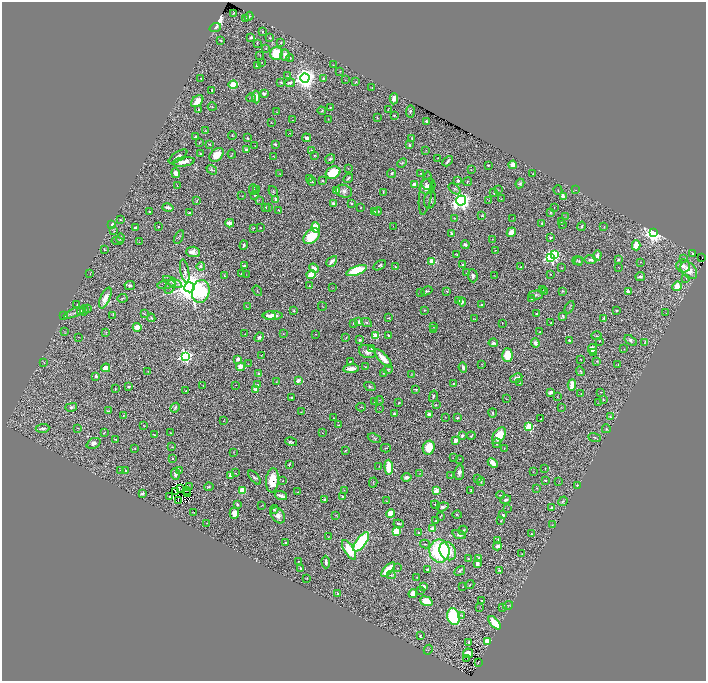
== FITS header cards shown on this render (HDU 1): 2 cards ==
NAXIS1  =                 1408
NAXIS2  =                 1357

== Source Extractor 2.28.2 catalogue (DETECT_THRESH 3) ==
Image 1408 x 1357 px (HDU 1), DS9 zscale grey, zoomed out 1/2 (1 PNG px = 2 x 2 image px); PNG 708 x 683 px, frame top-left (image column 1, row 1357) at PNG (2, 2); each listed source drawn as its Kron ellipse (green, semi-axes under 4 px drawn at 4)
Background 0.932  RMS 0.024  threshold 0.0717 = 3 sigma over >= 5 px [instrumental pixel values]
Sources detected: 549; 49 cannot appear on this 1/2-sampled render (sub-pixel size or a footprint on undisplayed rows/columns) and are neither listed nor drawn; the other 500 listed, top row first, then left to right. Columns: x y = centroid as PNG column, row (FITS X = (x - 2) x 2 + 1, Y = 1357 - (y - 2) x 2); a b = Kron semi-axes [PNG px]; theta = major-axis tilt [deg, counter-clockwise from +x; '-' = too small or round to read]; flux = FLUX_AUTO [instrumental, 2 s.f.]
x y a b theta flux
234 13 2 2 - 3.6
249 16 4 3 - 6.5
246 19 4 3 - 4.1
215 28 6 4 19 8
262 32 2 2 - 12
251 37 3 2 - 11
270 38 3 2 - 3.3
221 40 2 2 - 5.7
281 42 4 3 - 3.7
257 43 3 2 - 1.9
266 48 3 3 - 3.3
276 53 6 6 - 150
260 55 3 2 - 2.4
285 55 5 4 - 28
290 58 4 3 - 3.3
262 62 2 2 - 1.9
333 65 3 2 - 1.8
257 66 4 3 - 8
340 71 3 2 - 2.9
288 76 2 2 - 1.5
305 78 4 4 - 3900
201 79 2 2 - 2.9
323 79 4 2 - 4.6
345 80 3 2 - 1.5
281 82 4 2 - 4.4
356 82 2 1 - 3.1
290 83 5 3 - 16
233 85 4 3 - 130
372 88 2 2 - 3.1
212 90 3 2 - 5.5
264 93 4 3 - 14
256 97 6 4 -84 34
251 98 5 3 - 5.9
394 99 5 3 - 18
197 101 7 5 46 53
212 107 4 2 - 2.5
330 107 2 2 - 2.7
199 109 4 3 - 6.6
388 109 3 1 - 2.4
322 111 4 2 - 4.9
410 111 6 4 88 7.5
277 112 3 2 - 3.8
394 115 4 3 - 4.2
377 118 3 2 - 2.9
328 119 2 1 - 1.7
292 120 2 1 - 1.3
426 121 2 2 - 12
271 123 2 1 - 1.7
206 131 4 3 - 3
290 133 2 1 - 1.5
232 136 4 2 - 3.2
195 137 3 2 - 4.5
247 138 3 2 - 4.7
307 138 4 3 - 18
412 138 3 2 - 3
199 142 3 2 - 2.2
210 144 2 2 - 3
275 144 3 2 - 5.9
409 145 2 2 - 12
255 146 2 1 - 1.3
246 150 2 2 - 39
311 151 2 2 - 8.7
426 151 3 2 - 2
200 154 2 2 - 5.5
232 154 4 2 - 2.8
217 155 8 5 43 83
315 155 3 2 - 3.6
178 156 11 4 34 18
274 156 3 2 - 2.1
438 158 2 1 - 1.4
330 159 5 3 - 7.2
448 161 6 2 47 8.9
183 162 11 4 8 44
402 163 5 3 - 4.5
488 165 2 2 - 4.3
513 165 4 4 - 48
348 168 2 2 - 1.7
212 170 5 4 - 7.1
471 170 3 2 - 1.6
176 173 5 3 - 20
333 173 7 5 25 160
392 173 4 3 - 6.3
421 173 2 2 - 3.1
280 174 3 2 - 1.9
533 174 2 1 - 1.7
309 178 4 2 - 3
348 178 5 2 - 7.6
323 181 3 2 - 4.5
458 181 4 4 - 14
312 182 4 3 - 4.4
467 182 4 2 - 2.8
520 183 5 4 - 8.7
414 184 3 2 - 21
426 184 6 5 - 10
177 186 2 1 - 1.3
427 186 8 7 - 21
253 189 5 3 - 6.5
454 189 7 4 -40 8.9
257 190 3 2 - 4.9
336 190 4 3 - 31
498 190 3 2 - 1.8
558 190 5 2 - 2.9
575 190 4 1 - 1.8
273 191 6 4 -55 6.6
344 191 8 6 -16 20
383 192 3 2 - 3.4
426 193 21 6 82 22
494 193 2 2 - 2.9
255 195 3 2 - 4.1
242 196 2 1 - 1
563 196 2 2 - 63
276 199 3 3 - 15
501 199 2 2 - 2
197 200 3 3 - 3.5
259 200 4 2 - 2.9
430 200 9 6 78 16
461 200 5 5 - 2500
489 200 2 2 - 1.6
351 203 3 3 - 7.3
333 204 4 3 - 9.7
168 207 6 3 -13 19
265 207 3 2 - 6.1
361 207 2 2 - 2.6
554 207 2 1 - 1.8
269 208 2 2 - 5.4
279 210 4 2 - 2.8
378 211 4 2 - 5.7
150 212 2 2 - 10
374 212 2 2 - 43
551 212 4 3 - 5.1
189 213 3 2 - 8
482 216 3 1 - 3.3
565 216 3 1 - 1.4
454 218 3 2 - 2.7
513 218 2 1 - 1.2
120 220 3 2 - 3.9
561 222 3 2 - 2.6
230 223 4 3 - 44
542 223 4 3 - 5.7
562 224 3 2 - 1.8
112 225 3 3 - 54
393 226 2 1 - 4.7
582 226 5 3 - 7.2
158 227 2 1 - 2
316 227 5 4 - 120
604 227 3 2 - 1.9
135 228 3 2 - 11
253 228 3 2 - 2.8
261 228 3 1 - 1.5
114 231 3 2 - 1.6
511 232 5 4 - 38
654 232 4 3 - 3000
451 234 4 3 - 8
312 236 9 6 43 160
179 237 7 3 61 5
550 237 3 3 - 5.7
120 238 5 2 - 5.3
492 239 3 2 - 2
117 241 6 3 -7 7.1
139 242 2 2 - 1.7
244 245 4 2 - 9.4
465 245 4 3 - 11
636 245 5 4 - 100
104 250 2 2 - 4.5
495 250 2 1 - 2.8
193 252 7 5 -3 28
554 254 4 3 - 240
693 254 3 2 - 5.1
457 255 4 2 - 3.9
597 255 5 3 - 14
551 257 4 3 - 1100
702 257 2 1 - 3.7
683 259 2 2 - 28
591 260 6 3 -10 11
618 260 2 2 - 8
332 261 6 3 45 24
431 261 3 2 - 100
577 261 5 4 - 5.8
579 261 4 2 - 4.6
641 262 2 1 - 2.4
380 265 7 3 32 9.2
462 265 2 2 - 11
201 266 4 4 - 7.8
244 266 3 2 - 4.7
683 266 7 6 - 27
395 267 2 2 - 7.9
521 267 3 2 - 2.8
618 267 2 1 - 1.5
314 268 5 3 - 40
561 268 3 2 - 2.5
689 270 10 7 -48 60
185 271 12 4 -78 18
357 271 11 4 20 250
467 273 2 2 - 2.1
90 274 2 2 - 1.8
241 274 2 2 - 1.9
311 274 5 3 - 74
550 274 2 2 - 4
246 275 2 1 - 1.1
494 275 2 1 - 1.3
224 276 3 2 - 2.9
473 276 7 5 -84 15
640 276 5 3 - 12
686 279 2 1 - 3
173 282 10 4 -27 16
166 285 9 3 10 9.4
130 286 5 4 - 13
170 286 8 5 61 15
309 286 4 2 - 3.7
677 286 5 4 - 80
190 287 5 5 - 12000
333 287 3 2 - 2.3
543 290 2 1 - 1.4
201 291 11 8 76 450
257 291 6 2 -55 2.9
427 291 6 4 24 8.2
447 291 4 4 - 5.3
545 291 3 1 - 3.1
562 291 3 3 - 4.8
628 291 2 2 - 55
420 292 3 2 - 1.7
536 295 7 4 3 12
105 298 11 5 66 57
122 298 5 2 - 3.7
532 298 3 3 - 9.4
459 301 3 3 - 5.1
462 302 4 4 - 11
481 304 2 2 - 5.9
77 305 2 2 - 2.6
322 306 4 1 - 1.6
247 307 3 2 - 1.5
569 307 7 2 62 5.1
87 309 3 2 - 2.4
84 310 5 3 - 3.9
424 310 2 2 - 2.8
616 310 3 2 - 4.9
81 311 3 2 - 1.9
294 311 4 3 - 5.7
75 313 12 3 22 12
144 313 3 3 - 2.9
666 313 2 1 - 1.1
536 314 2 2 - 4.1
113 315 3 2 - 2.6
64 316 3 2 - 2.7
269 316 6 3 0 33
273 316 10 4 1 54
563 316 4 3 - 7.5
151 318 4 3 - 4.6
389 318 3 2 - 3.1
604 318 4 3 - 8.4
474 319 3 1 - 2.2
358 322 2 2 - 21
367 322 6 4 -28 7.1
502 323 2 1 - 1.2
551 323 2 2 - 4.4
353 324 3 2 - 4.3
137 327 4 4 - 44
433 327 3 2 - 2
433 330 3 3 - 3.7
64 332 3 2 - 2.8
106 332 3 3 - 3.7
540 332 2 2 - 3.4
283 333 2 1 - 1.3
245 334 2 1 - 1.5
315 334 2 1 - 1.9
389 335 4 2 - 8.6
375 336 3 3 - 170
596 336 5 2 - 3
79 337 3 1 - 1.6
259 337 5 4 - 11
346 338 2 1 - 1.3
360 340 4 3 - 6.8
569 340 2 2 - 16
631 340 7 4 -34 12
599 341 2 2 - 4.5
645 342 4 2 - 3
493 343 5 3 - 16
535 343 5 4 - 21
372 349 4 3 - 6
592 349 5 4 - 66
624 349 2 2 - 1.3
367 352 8 6 -19 26
594 353 2 2 - 16
261 355 2 1 - 1.9
507 355 7 5 -89 100
185 356 4 4 - 1100
383 358 12 4 -47 69
238 359 3 3 - 14
581 359 2 1 - 1.6
350 361 2 2 - 4.2
597 361 3 3 - 3.9
44 363 3 2 - 1.8
248 364 3 2 - 1.8
482 364 3 2 - 2.3
618 365 3 2 - 3.3
240 367 4 3 - 49
365 367 3 3 - 3
463 367 5 3 - 12
106 368 4 4 - 51
351 369 8 3 6 42
388 369 5 3 - 5.7
148 371 2 1 - 2.3
580 371 5 3 - 10
258 373 4 3 - 4.8
383 373 2 1 - 2.5
412 374 2 2 - 1.6
96 376 2 2 - 25
516 378 6 3 26 19
298 380 2 2 - 79
277 382 3 2 - 2.1
453 383 3 3 - 3.6
519 383 4 2 - 2.3
236 385 2 1 - 1.1
258 385 4 3 - 4
572 385 6 3 85 95
129 386 3 2 - 5.5
203 386 2 1 - 1.8
370 386 6 3 -27 7.4
115 389 2 2 - 4.1
416 389 3 2 - 5.9
256 390 3 2 - 110
186 391 2 2 - 3.5
550 392 3 2 - 22
601 392 2 1 - 1.9
581 393 2 2 - 2.2
433 396 6 3 76 6
291 397 3 2 - 5
557 397 2 2 - 2
506 399 3 1 - 1.4
603 399 4 3 - 4
379 400 4 2 - 3.4
374 402 3 3 - 4
399 403 2 2 - 4.5
598 403 3 2 - 1.6
436 405 3 2 - 3
71 407 6 4 14 11
361 407 4 2 - 2.5
562 407 4 2 - 2.7
175 408 5 3 - 7.7
380 408 3 1 - 1.3
109 411 4 2 - 2.8
301 412 4 1 - 2.5
493 413 4 3 - 7.2
394 414 2 2 - 15
429 414 4 3 - 20
124 415 3 3 - 3.3
445 417 2 1 - 1.5
610 417 4 3 - 5.4
333 418 2 2 - 3.1
457 418 2 2 - 20
541 418 2 1 - 1.6
223 421 2 2 - 1.6
338 425 3 2 - 3.7
144 426 4 2 - 2.9
529 427 3 3 - 340
42 428 7 3 4 12
77 428 3 2 - 1.9
606 429 4 2 - 4.4
104 433 4 1 - 1.8
170 433 3 2 - 2.2
323 433 2 1 - 1.1
154 435 3 2 - 3.6
462 435 4 3 - 11
499 435 9 5 59 100
471 436 4 3 - 5.6
595 437 6 3 -20 6
374 438 7 3 -22 7.4
116 439 3 2 - 4.5
456 441 3 3 - 43
291 442 6 4 -14 9
94 443 7 5 24 18
497 443 5 2 - 4.9
172 447 2 2 - 3.4
135 448 3 2 - 3.8
386 448 5 2 - 4.4
429 448 7 6 - 96
504 448 2 2 - 2.6
345 451 3 2 - 3.6
234 452 3 2 - 1.5
453 458 2 1 - 1.2
173 459 3 2 - 4.4
460 459 2 1 - 1.9
493 463 6 3 -43 50
289 464 3 1 - 3.5
379 466 3 2 - 1.8
389 467 7 4 -85 110
545 468 3 2 - 1.7
120 470 2 2 - 1.2
180 470 3 2 - 2.6
126 471 3 3 - 6.2
533 472 2 1 - 1.8
235 473 3 2 - 2.7
420 473 3 2 - 2
459 473 7 5 82 17
175 474 6 4 -84 14
231 475 4 3 - 25
451 475 2 2 - 4.5
254 477 8 3 -50 9.4
407 477 5 3 - 15
478 479 3 3 - 2.5
272 480 12 6 84 97
545 480 2 2 - 5.2
283 481 2 2 - 1.7
559 481 3 2 - 1.8
481 482 4 3 - 4.5
373 483 5 2 - 3.4
577 485 3 2 - 4.5
189 487 2 1 - 3.2
209 487 5 3 - 6.2
537 488 2 2 - 2.5
181 489 3 1 - 0.29
186 490 2 1 - 0.56
242 490 4 3 - 81
344 490 4 2 - 2.6
471 490 2 2 - 4
175 491 2 1 - 3.2
436 491 2 2 - 130
298 492 3 2 - 2.5
142 494 3 2 - 11
187 494 3 1 - 0.69
500 495 4 2 - 4.6
281 496 6 2 -18 26
343 496 2 2 - 5
169 497 2 2 - 2.8
324 499 3 2 - 4.9
178 500 2 1 - 0.27
506 500 5 3 - 11
386 501 3 2 - 2.2
563 501 5 3 - 4.3
237 504 3 2 - 10
262 505 3 1 - 2
435 505 4 2 - 4.2
442 507 6 3 18 11
552 508 3 2 - 12
274 509 4 3 - 6.8
508 509 2 2 - 1.4
194 512 3 3 - 2.2
234 513 6 4 89 43
391 514 4 4 - 67
278 515 9 6 -52 26
336 515 2 2 - 3.4
457 515 4 3 - 4
503 515 2 2 - 20
440 516 4 2 - 2.7
436 521 2 2 - 5.7
501 521 2 1 - 2.4
207 523 2 1 - 1.3
399 524 5 3 - 8.4
552 525 3 2 - 1.9
433 529 2 2 - 88
463 530 5 3 - 5.5
396 531 4 3 - 110
418 532 2 2 - 3.4
459 534 7 3 -18 8.6
531 534 2 2 - 3
328 537 2 1 - 2.2
498 540 3 3 - 8.9
361 542 11 5 53 600
285 543 2 2 - 8.1
425 544 5 2 - 3.9
497 546 4 3 - 17
349 550 11 5 -59 130
439 551 11 10 - 530
448 551 10 8 -56 96
522 554 3 2 - 2.4
478 558 4 3 - 8
468 559 3 2 - 6.4
298 561 2 2 - 2.2
326 562 6 3 -88 18
477 564 4 3 - 31
301 568 2 2 - 11
397 568 2 1 - 1.6
427 569 3 3 - 8.5
388 570 9 3 46 150
499 570 3 3 - 6.4
460 571 6 3 32 8.1
391 575 4 3 - 5.2
417 577 2 2 - 1.9
307 578 3 2 - 2.6
470 585 5 2 - 3
424 586 3 2 - 13
463 587 2 1 - 1.8
420 590 2 1 - 1.5
413 593 4 3 - 40
338 594 3 2 - 4.3
426 601 6 4 -20 62
482 601 3 3 - 6.6
508 605 5 3 - 4.3
480 607 4 2 - 2.2
503 607 3 2 - 10
462 616 3 2 - 2.8
453 617 8 6 -73 410
495 623 8 4 -48 100
420 636 4 3 - 4.5
488 641 4 3 - 95
469 642 2 2 - 6.8
428 650 5 2 - 2.8
468 653 5 5 - 29
467 658 2 1 - 39
478 662 4 1 - 3.3
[49 sub-pixel or undisplayed-footprint detections neither listed nor drawn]